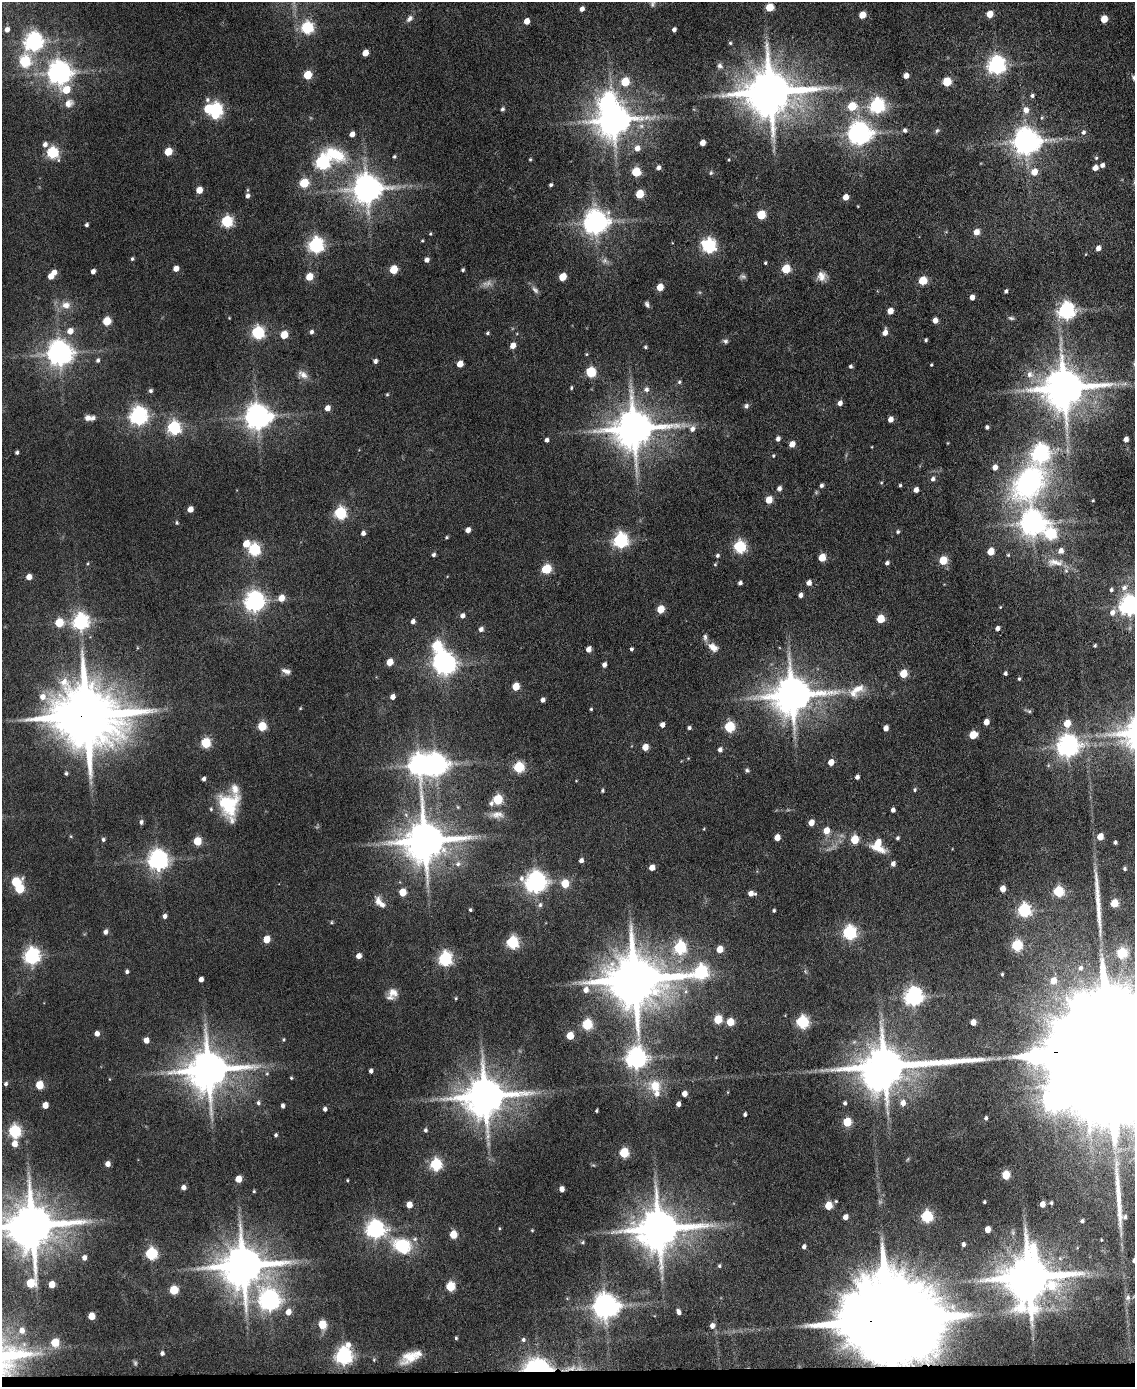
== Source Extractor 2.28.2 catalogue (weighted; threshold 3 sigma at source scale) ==
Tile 10 of 4 x 3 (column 2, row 3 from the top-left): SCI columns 1135-2267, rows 233-1617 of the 4534 x 4512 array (HDU 1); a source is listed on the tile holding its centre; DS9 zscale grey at full resolution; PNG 1137 x 1389 px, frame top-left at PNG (2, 2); no overlay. Shown black and unused: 1% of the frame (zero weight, under 4 of 8 exposures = <1% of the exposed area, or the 3 px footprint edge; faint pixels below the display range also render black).
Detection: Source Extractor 2.28.2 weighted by HDU 2 'WHT'; one run over the whole footprint, this tile lists its part. Background 0.0942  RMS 0.0056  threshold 0.0228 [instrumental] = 3 sigma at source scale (4.09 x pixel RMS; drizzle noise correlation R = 1.36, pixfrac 0.8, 0.05/0.05 arcsec/px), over >= 5 px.
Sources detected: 419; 5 too faint to see at this stretch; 9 inside a brighter object's white glare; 3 long thin detections or spike segments (spike, bleed or trail) — not listed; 10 inside a brighter listed object's ellipse — not listed separately; the other 392 listed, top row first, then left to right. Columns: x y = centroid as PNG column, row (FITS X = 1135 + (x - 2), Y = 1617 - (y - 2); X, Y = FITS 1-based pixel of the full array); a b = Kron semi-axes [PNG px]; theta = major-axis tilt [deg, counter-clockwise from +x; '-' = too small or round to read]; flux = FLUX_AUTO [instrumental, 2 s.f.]
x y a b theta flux
769 7 5 5 - 15
582 9 5 4 - 2.4
990 14 5 5 - 7.8
862 15 5 5 - 8.9
409 18 10 6 49 2
1104 19 5 5 - 8.9
527 21 5 4 - 5.1
307 28 6 6 - 68
7 29 5 5 - 2.9
674 29 4 4 - 1.8
33 42 7 7 - 250
730 43 5 5 - 0.78
365 53 5 4 - 5.9
25 62 6 6 - 47
996 65 7 7 - 250
720 66 8 7 - 2
59 73 8 8 - 490
308 75 5 5 - 20
906 75 5 4 - 4.2
625 82 6 5 - 20
947 82 5 5 - 20
66 90 7 6 - 14
770 92 14 13 - 2900
1032 95 5 4 - 1.3
207 100 7 6 - 1.3
69 103 14 11 30 4.5
852 106 6 5 - 19
877 106 7 6 - 130
502 109 5 5 - 0.94
216 110 8 6 80 100
1026 110 7 6 - 3.9
613 120 10 9 - 1200
905 130 5 5 - 1.4
937 130 7 5 49 1
1083 132 6 5 - 1.4
859 133 8 8 - 460
352 134 5 4 - 3.4
1026 141 8 8 - 710
703 143 5 4 - 4.2
45 144 6 6 - 2.4
637 148 7 6 - 3.6
168 152 5 5 - 14
52 153 6 6 - 65
394 157 5 4 - 0.77
1096 158 5 4 - 0.72
530 159 4 3 - 0.57
729 160 5 3 - 0.45
323 162 15 8 30 130
1102 165 5 4 - 1.8
658 167 5 4 - 1.9
1095 168 5 4 - 3.9
636 172 5 5 - 26
1034 172 6 6 - 7
711 173 6 5 - 0.8
304 183 6 5 - 28
551 185 4 3 - 0.99
367 189 9 9 - 880
199 190 5 5 - 7.6
640 194 5 5 - 19
248 196 6 5 - 1.9
846 197 5 4 - 4.7
858 206 3 2 - 0.37
761 215 5 5 - 23
227 222 6 5 - 55
595 222 8 7 - 560
87 225 4 3 - 1.1
976 232 6 5 - 4.6
430 234 4 4 - 0.56
422 241 4 3 - 0.5
316 245 7 6 - 140
709 246 6 6 - 120
1098 248 5 5 - 3.1
132 259 5 4 - 0.9
427 260 5 5 - 2.2
765 263 4 3 - 0.61
176 268 5 4 - 4.7
786 269 5 5 - 22
394 270 5 5 - 18
463 270 4 3 - 0.89
93 271 4 4 - 2.4
54 272 5 5 - 3.7
51 276 5 5 - 5.2
821 276 12 10 -84 4.2
309 277 5 5 - 11
562 277 5 5 - 12
923 280 5 5 - 20
660 287 5 5 - 8.9
535 290 12 6 -47 1.9
1006 291 4 4 - 1.2
972 297 5 4 - 3.2
647 304 7 5 -68 1.3
66 305 13 11 2 5.4
890 311 5 4 - 5.8
1066 311 7 6 - 210
1011 318 8 4 -15 1
935 320 5 4 - 4.1
107 321 5 5 - 20
70 331 6 5 - 5.3
311 332 5 4 - 1.4
885 332 6 4 74 3.6
258 333 6 6 - 81
487 333 4 4 - 0.85
284 335 5 5 - 16
926 340 3 3 - 0.86
725 341 7 5 -17 1.2
513 345 5 4 - 4.8
645 347 4 4 - 0.75
59 353 8 8 - 600
98 360 5 5 - 1.1
375 361 5 4 - 1.7
460 364 5 5 - 6.9
931 365 3 3 - 0.56
851 366 4 4 - 1.1
591 372 6 5 - 37
303 374 15 9 -34 3.6
1030 374 10 9 - 3.6
679 382 5 5 - 0.86
571 388 4 3 - 0.71
1064 388 12 11 - 2200
646 389 7 7 - 2.1
150 391 5 5 - 1.2
387 394 4 3 - 0.62
840 403 5 4 - 2.6
746 406 7 6 - 1.3
327 408 5 5 - 3.6
138 416 7 6 - 240
257 417 8 8 - 630
88 418 8 8 - 2.4
890 419 5 4 - 3.6
987 427 4 3 - 1.1
174 428 6 6 - 88
634 428 12 11 - 1800
692 429 8 7 - 2.8
778 439 5 4 - 1.9
1126 439 4 4 - 2.7
547 440 4 4 - 1.7
792 444 5 4 - 5.2
17 452 4 3 - 1.2
1040 453 7 7 - 220
773 456 5 4 - 0.61
995 467 5 4 - 3.4
933 479 6 5 - 1.6
1029 482 50 31 63 110
881 483 4 4 - 0.5
821 485 5 4 - 1.2
900 485 4 3 - 0.72
779 488 5 4 - 1.9
916 490 5 4 - 3.3
769 500 5 5 - 9.8
1093 500 3 2 - 0.44
190 509 5 4 - 5.1
340 513 6 5 - 73
177 523 5 4 - 0.79
1032 523 8 7 - 580
468 530 4 4 - 3.5
898 532 4 4 - 0.87
363 533 4 4 - 1.9
1050 534 8 6 -83 62
446 537 4 4 - 0.68
620 540 7 6 - 130
246 544 5 5 - 9.9
740 547 6 6 - 69
254 550 6 5 - 69
991 551 5 5 - 9.7
1061 551 6 5 - 3.5
433 555 5 4 - 1.3
717 555 5 5 - 1.1
1008 555 4 4 - 0.62
822 557 5 5 - 13
943 560 5 5 - 18
1055 562 25 10 -3 6.8
887 563 5 4 - 1.3
715 564 5 4 - 0.59
546 569 6 5 - 30
29 577 5 4 - 4.2
740 583 4 4 - 1.5
809 583 5 4 - 3.1
1124 588 8 7 - 2.5
1111 590 4 4 - 1.1
801 595 4 4 - 2.1
281 598 6 5 - 7
254 601 7 7 - 320
1129 605 7 7 - 310
1000 607 4 3 - 0.43
661 609 5 5 - 12
1112 612 8 7 - 3
462 616 5 5 - 2.4
880 619 5 5 - 15
413 621 5 4 - 1.9
80 622 7 6 - 160
59 623 5 5 - 20
997 628 4 4 - 2
481 629 5 5 - 2.1
1095 646 3 3 - 0.6
713 647 14 9 -35 4.3
589 649 5 4 - 3.5
631 649 4 3 - 1.1
389 662 5 5 - 8.3
446 664 7 6 - 330
604 665 4 4 - 2.5
286 671 12 6 -19 2.2
1005 673 4 4 - 1.1
903 674 5 5 - 16
1019 679 4 3 - 0.75
516 687 5 5 - 14
858 689 27 12 16 8.7
792 695 12 11 - 1800
42 697 8 7 - 4.4
393 697 5 4 - 3.1
543 700 4 4 - 2
300 708 4 3 - 0.48
591 709 3 3 - 0.61
1029 711 6 5 - 0.86
87 716 19 16 -7 5700
986 722 5 4 - 5.5
1067 723 6 5 - 9.4
662 725 5 4 - 2.9
262 726 5 5 - 25
729 727 6 5 - 44
689 728 4 3 - 1.2
886 728 5 4 - 3.2
973 735 6 5 - 14
206 743 5 5 - 38
1068 746 7 7 - 420
645 747 5 4 - 7
720 750 5 4 - 2.2
831 762 5 4 - 5.7
436 765 8 7 - 440
519 767 6 5 - 44
747 770 5 5 - 0.89
66 773 4 4 - 0.91
857 777 4 4 - 1.9
204 779 4 3 - 1.7
915 790 5 4 - 0.82
602 791 4 4 - 0.87
497 800 6 5 - 37
229 804 25 21 86 25
458 807 5 4 - 0.65
893 810 4 4 - 1.9
497 815 18 9 5 4.2
141 822 7 5 84 1.3
811 823 5 4 - 6
704 829 4 3 - 0.4
827 830 6 5 - 6.8
777 837 5 4 - 5.6
1100 837 5 4 - 8.1
897 838 4 3 - 0.98
103 840 5 4 - 1.1
855 840 5 5 - 20
197 841 5 5 - 20
425 841 12 11 - 2000
1115 842 4 3 - 1.1
878 845 14 11 -69 13
158 860 7 7 - 330
581 860 4 4 - 2
458 864 8 8 - 2.5
893 864 5 4 - 2.3
652 868 5 4 - 5.2
1125 869 4 4 - 0.99
15 882 6 5 - 25
535 882 7 7 - 380
565 884 5 5 - 15
1003 889 5 4 - 5.9
1058 891 5 5 - 42
402 892 5 5 - 11
751 893 6 4 -7 3.6
380 902 18 8 -51 4.5
1114 903 5 5 - 16
540 905 7 5 76 1.3
470 910 3 3 - 0.88
774 910 3 3 - 0.91
1024 910 6 6 - 86
165 916 5 4 - 2
331 922 5 4 - 0.6
105 932 5 4 - 2.1
849 933 6 6 - 110
266 939 5 5 - 9.6
512 943 6 5 - 72
1017 945 6 5 - 51
680 948 6 6 - 67
720 949 5 5 - 7.8
1122 953 6 5 - 35
32 956 7 6 - 180
359 956 5 4 - 3.5
445 959 6 6 - 100
1081 968 7 6 - 1.9
127 972 4 4 - 1.3
701 972 10 7 18 94
1002 974 3 3 - 0.6
201 979 4 4 - 3
635 979 16 14 3 3800
1053 981 7 6 - 6.6
586 990 7 6 - 3.7
393 993 12 11 - 4.2
913 996 7 6 - 240
456 998 4 3 - 0.54
718 1019 5 5 - 19
730 1022 5 5 - 14
802 1022 6 6 - 75
973 1022 5 4 - 5.1
587 1025 6 5 - 41
97 1034 4 4 - 3.4
570 1036 5 5 - 13
146 1040 5 4 - 4.5
284 1040 5 5 - 0.66
1110 1051 85 19 1 71000
716 1057 3 3 - 0.42
636 1058 9 7 83 360
884 1066 23 10 3 2100
208 1070 12 11 - 2000
371 1071 4 3 - 1.6
267 1074 5 5 - 0.79
291 1078 4 4 - 0.6
6 1084 5 4 - 1.1
39 1085 5 5 - 17
655 1086 16 15 - 12
728 1092 5 3 - 0.43
684 1094 5 4 - 4
485 1096 12 11 - 2000
258 1103 6 5 - 1.3
845 1103 5 4 - 1.1
903 1103 8 6 85 3.5
678 1104 4 4 - 2.7
45 1105 5 4 - 5.7
283 1106 4 3 - 1.6
325 1109 4 4 - 1.6
596 1111 3 3 - 0.73
745 1114 4 3 - 1.2
986 1118 4 3 - 1.1
847 1122 5 5 - 22
425 1130 5 4 - 1.1
14 1132 6 6 - 74
276 1135 4 4 - 0.91
14 1144 6 5 - 6
624 1153 6 5 - 33
108 1164 4 4 - 3.4
436 1164 6 5 - 61
1006 1175 5 5 - 19
239 1179 5 4 - 9
347 1180 3 3 - 0.51
183 1187 4 4 - 2.6
562 1189 5 4 - 3.7
254 1191 4 4 - 0.56
836 1201 4 4 - 0.61
984 1202 3 3 - 0.73
1051 1203 4 3 - 0.84
1042 1204 5 4 - 4.5
409 1205 5 4 - 6.7
828 1206 5 5 - 14
927 1216 6 5 - 62
845 1217 5 4 - 3.6
1125 1217 5 5 - 1.2
1082 1221 4 4 - 1.1
32 1225 14 12 12 2900
499 1228 4 3 - 0.45
375 1229 7 7 - 230
659 1229 13 11 12 2200
987 1229 5 4 - 6
532 1230 4 3 - 0.51
453 1235 5 5 - 14
1101 1240 3 2 - 0.4
582 1242 6 4 22 0.76
963 1244 4 3 - 1.5
402 1246 20 15 -24 27
804 1247 5 4 - 1.6
151 1254 6 5 - 61
84 1258 5 5 - 2.5
243 1265 13 12 - 2200
719 1266 4 4 - 0.79
1029 1277 14 14 - 2900
30 1283 9 6 67 21
52 1284 5 4 - 7.1
450 1286 6 5 - 30
174 1290 5 5 - 23
1128 1298 8 7 - 1.8
269 1301 8 7 - 310
605 1306 8 8 - 620
288 1312 6 5 - 4.5
679 1312 5 4 - 2.1
91 1316 5 5 - 11
887 1320 32 19 0 20000
322 1324 6 5 - 18
712 1326 6 5 - 2.5
22 1330 4 4 - 2.5
456 1338 4 3 - 0.69
523 1340 6 5 - 1.2
55 1343 6 6 - 14
162 1353 5 4 - 1.5
343 1356 8 6 73 190
410 1357 19 11 27 9.4
135 1363 7 4 -75 0.85
539 1369 10 8 -23 240
Overlapping masked pixels (flux is a lower limit): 4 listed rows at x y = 87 716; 1110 1051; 887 1320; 539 1369
Isophote crosses this tile's border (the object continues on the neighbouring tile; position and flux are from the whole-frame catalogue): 3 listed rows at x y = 1129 605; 1110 1051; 32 1225